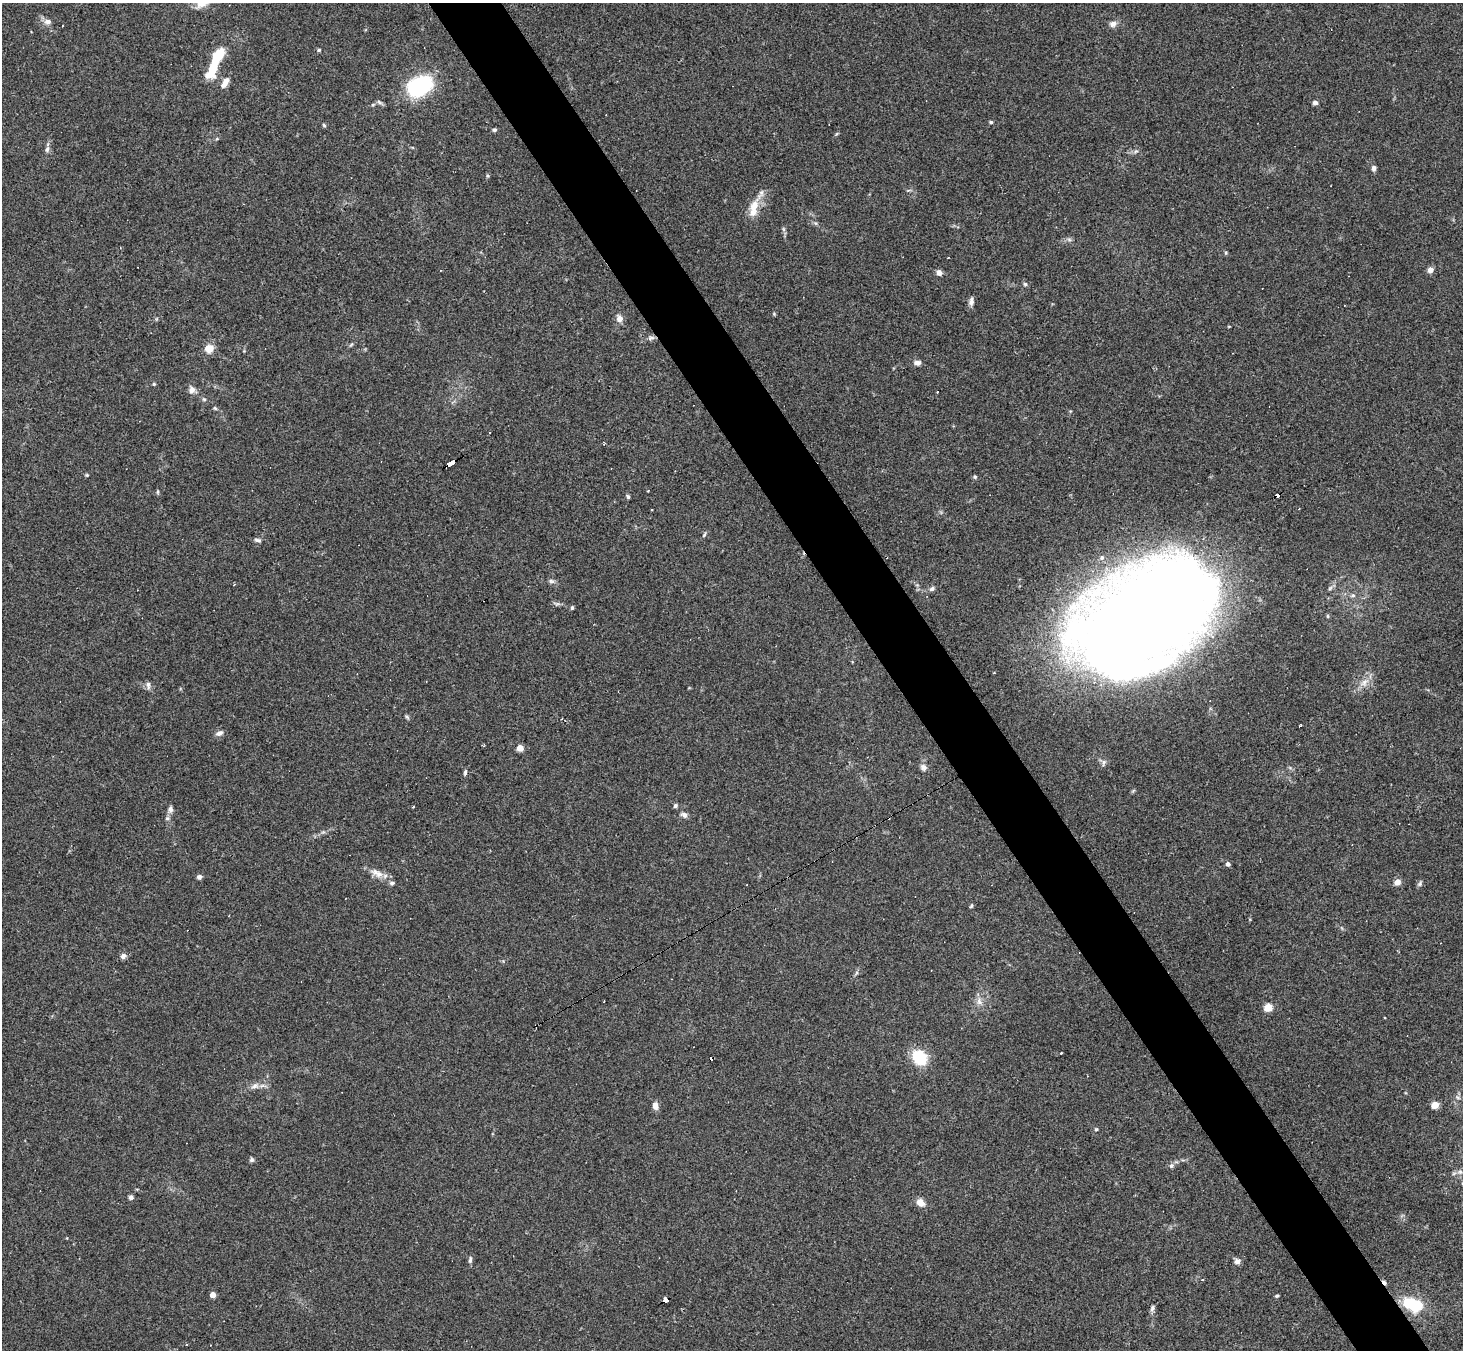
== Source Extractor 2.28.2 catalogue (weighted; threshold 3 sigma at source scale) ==
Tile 6 of 4 x 4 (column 2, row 2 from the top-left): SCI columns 1462-2922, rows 2987-4334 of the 5843 x 5835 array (HDU 1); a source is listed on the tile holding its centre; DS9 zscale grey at full resolution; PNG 1465 x 1352 px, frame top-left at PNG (2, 3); no overlay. Shown black and unused: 5% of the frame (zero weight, under 2 of 3 exposures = <1% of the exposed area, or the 3 px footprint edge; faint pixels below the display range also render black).
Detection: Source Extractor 2.28.2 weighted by HDU 2 'WHT'; one run over the whole footprint, this tile lists its part. Background 0.101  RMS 0.0084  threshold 0.0379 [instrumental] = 3 sigma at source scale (4.5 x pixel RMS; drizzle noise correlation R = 1.50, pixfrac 1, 0.05/0.05 arcsec/px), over >= 5 px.
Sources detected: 101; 2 inside a brighter object's white glare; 11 cosmic-ray / hot-pixel residue — not listed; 2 inside a brighter listed object's ellipse — not listed separately; the other 86 listed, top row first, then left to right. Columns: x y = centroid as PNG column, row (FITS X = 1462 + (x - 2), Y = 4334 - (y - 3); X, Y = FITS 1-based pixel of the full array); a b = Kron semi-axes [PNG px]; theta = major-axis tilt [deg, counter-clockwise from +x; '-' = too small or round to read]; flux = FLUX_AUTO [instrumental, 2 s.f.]
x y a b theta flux
202 4 19 8 21 7.1
48 22 10 7 -7 4
1113 24 9 8 - 3.9
319 50 5 4 - 1.4
217 56 16 8 55 27
225 83 12 6 60 6.7
419 86 25 16 28 89
1315 102 6 5 - 2.9
991 122 4 4 - 1.1
324 125 5 4 - 1.1
494 130 5 4 - 1.5
47 149 8 6 73 2.2
1136 151 7 4 18 1.5
1374 168 7 5 89 2.7
754 206 21 11 66 13
783 229 7 4 -71 1.5
1069 240 7 4 -1 1.7
1226 253 6 4 -72 0.98
1430 270 5 5 - 7
939 273 6 6 - 4.1
1025 284 5 5 - 1.4
971 301 11 6 81 3.4
620 318 8 8 - 5
209 349 9 8 - 9.9
917 363 8 6 -3 4
154 384 5 4 - 1
192 390 11 8 83 4.4
204 399 6 4 -42 1.3
215 408 6 4 -45 1.1
450 463 8 3 31 86
87 475 5 4 - 0.95
975 477 6 4 21 1.2
648 491 3 3 - 1.6
158 492 6 4 90 1
1277 495 5 3 - 42
628 497 5 4 - 1.4
704 535 8 4 56 1.3
258 540 10 5 -15 2.2
551 581 8 6 -16 2.2
932 589 8 6 37 2.1
1353 595 6 5 - 1.9
557 604 7 4 18 1.7
572 608 5 4 - 1.3
1136 615 111 67 36 2400
1364 683 12 7 43 5.9
148 685 11 5 -83 2.6
407 717 7 4 -45 1.3
1300 725 3 2 - 0.78
219 733 10 6 26 3.2
520 748 4 4 - 15
923 767 9 8 - 3.3
465 772 7 4 76 1.7
675 806 5 4 - 1.7
170 809 10 6 -90 3
684 815 9 6 -22 3.1
167 818 6 5 - 1.7
1228 864 4 4 - 3.3
379 874 12 10 -42 6.5
199 877 6 5 - 2.4
1397 882 7 6 - 5.6
392 883 6 5 - 2
1420 884 7 6 - 1.8
971 906 6 3 62 1
123 956 7 6 - 3.3
604 1001 3 2 - 0.51
979 1002 11 8 -62 4.5
1268 1008 5 5 - 33
1061 1053 3 2 - 1.4
919 1058 15 12 -49 34
255 1086 11 8 14 4.6
1435 1105 5 4 - 21
655 1106 10 7 -83 4.5
1096 1129 5 4 - 0.96
252 1160 6 6 - 1.7
1171 1166 7 6 - 2.2
1454 1173 7 4 19 1.7
131 1197 5 5 - 2.5
920 1202 9 7 -34 7.5
470 1260 10 5 85 2.1
1237 1261 8 6 25 3.4
1202 1280 3 3 - 1.2
213 1295 4 4 - 12
1277 1296 5 4 - 1.2
665 1300 6 4 23 67
1413 1304 19 11 -20 42
1152 1308 9 5 64 2.1
Overlapping masked pixels (flux is a lower limit): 3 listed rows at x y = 450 463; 1277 495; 665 1300
Isophote crosses this tile's border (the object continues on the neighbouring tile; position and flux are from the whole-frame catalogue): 1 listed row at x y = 202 4